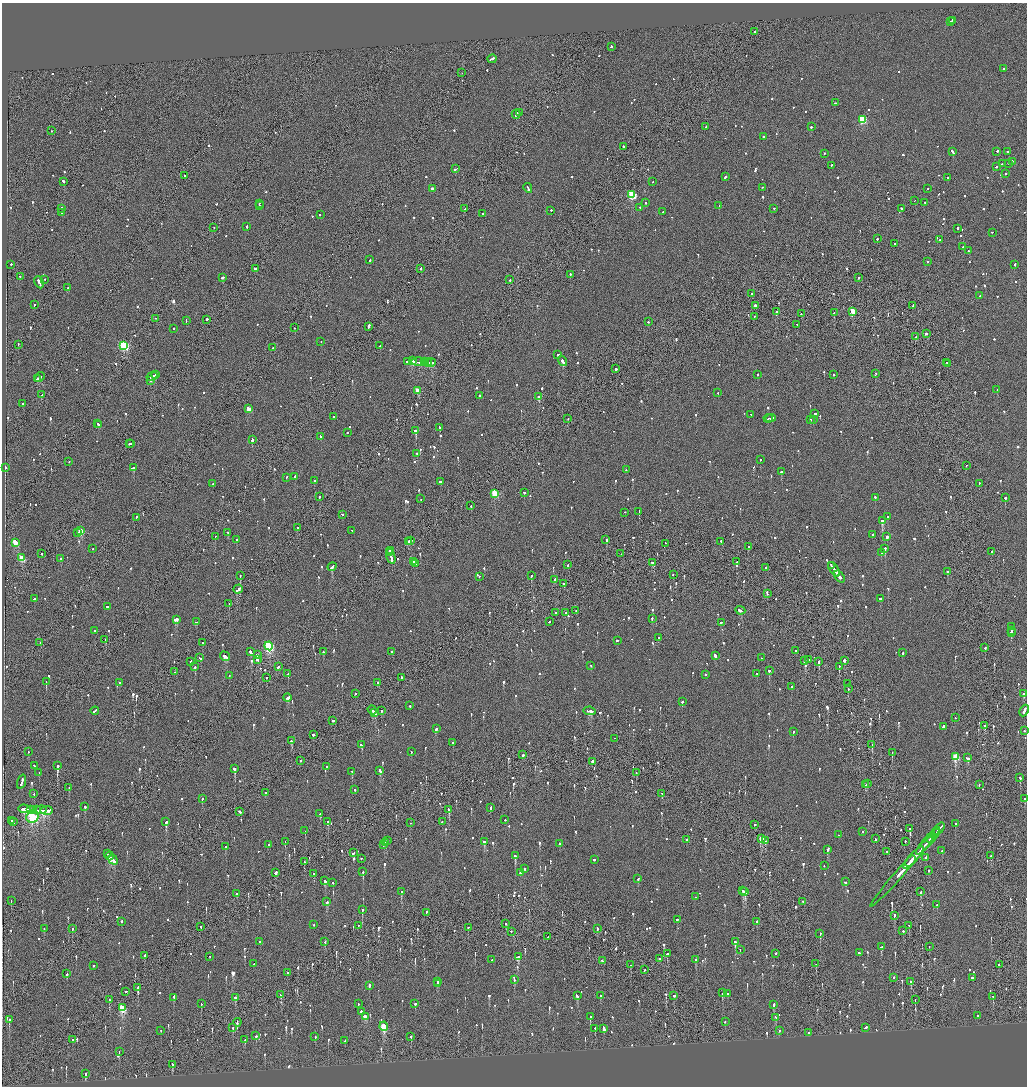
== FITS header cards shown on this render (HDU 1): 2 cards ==
NAXIS1  =                 2050
NAXIS2  =                 2168

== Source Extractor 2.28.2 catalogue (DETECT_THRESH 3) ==
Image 2050 x 2168 px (HDU 1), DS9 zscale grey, zoomed out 1/2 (1 PNG px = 2 x 2 image px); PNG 1029 x 1088 px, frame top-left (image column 2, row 2168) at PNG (2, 3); each listed source drawn as its Kron ellipse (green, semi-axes under 4 px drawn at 4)
Background -0.0775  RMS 0.068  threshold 0.203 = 3 sigma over >= 5 px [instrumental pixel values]
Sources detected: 1375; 48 cannot appear on this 1/2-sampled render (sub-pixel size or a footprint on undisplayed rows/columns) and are neither listed nor drawn; of the other 1327, the 500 brightest by FLUX_AUTO listed and drawn (827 fainter detections omitted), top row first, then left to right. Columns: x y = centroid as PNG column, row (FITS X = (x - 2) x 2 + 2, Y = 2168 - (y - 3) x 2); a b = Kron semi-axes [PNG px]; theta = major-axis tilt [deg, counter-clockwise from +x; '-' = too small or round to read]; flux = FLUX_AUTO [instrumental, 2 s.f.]
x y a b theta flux
952 21 2 2 - 110
950 22 2 2 - 120
755 32 4 1 - 480
611 47 3 2 - 170
492 59 4 2 - 320
1003 69 2 2 - 100
462 73 2 1 - 190
836 103 3 2 - 160
519 113 2 1 - 340
516 114 5 2 - 210
862 120 4 3 - 830
706 127 2 2 - 170
811 127 2 2 - 560
51 131 2 1 - 140
763 137 2 2 - 380
623 147 2 2 - 170
953 152 3 2 - 270
997 152 2 2 - 490
1007 152 2 2 - 95
824 154 2 2 - 210
1012 162 2 2 - 140
1002 164 2 1 - 120
1009 164 2 2 - 140
831 166 2 1 - 160
996 167 2 2 - 170
455 169 4 2 - 240
1006 174 2 2 - 160
184 176 2 1 - 110
725 177 3 2 - 300
947 178 2 2 - 120
63 182 2 2 - 540
652 182 2 1 - 100
528 188 5 2 - 340
762 188 2 2 - 90
432 189 3 3 - 120
927 189 2 2 - 100
632 195 4 3 - 920
914 201 2 1 - 100
646 203 2 2 - 180
925 203 2 2 - 93
259 204 2 1 - 240
260 206 2 2 - 100
719 206 3 2 - 370
640 208 2 2 - 94
61 209 2 2 - 2700
465 209 2 1 - 150
774 209 2 2 - 110
901 209 2 2 - 160
551 211 2 2 - 390
663 212 2 2 - 150
62 213 2 2 - 1400
482 214 2 2 - 160
320 215 2 2 - 130
247 227 2 2 - 170
214 228 2 2 - 94
957 229 2 2 - 140
992 233 2 1 - 110
877 239 2 2 - 130
940 240 2 2 - 150
895 244 2 1 - 90
963 247 3 2 - 95
968 251 2 2 - 89
370 260 2 2 - 170
928 262 2 2 - 90
11 265 2 2 - 320
1015 265 2 2 - 270
255 269 2 2 - 1800
421 269 2 1 - 250
570 275 2 2 - 160
20 277 2 2 - 130
223 278 2 2 - 330
859 278 2 2 - 120
44 280 2 2 - 95
510 280 2 2 - 130
39 283 6 2 -63 490
67 288 2 1 - 290
751 294 2 1 - 110
980 296 2 2 - 240
34 305 2 2 - 110
755 306 2 1 - 900
913 306 2 2 - 91
776 312 2 2 - 600
853 312 3 3 - 410
834 313 2 2 - 120
801 314 2 1 - 120
754 317 2 1 - 120
155 319 2 1 - 110
207 320 2 2 - 440
186 321 4 2 - 270
648 322 2 1 - 360
797 325 2 1 - 100
368 327 3 2 - 470
294 328 2 1 - 100
173 329 2 2 - 110
926 334 2 2 - 400
916 337 2 2 - 260
321 342 2 2 - 150
18 345 2 1 - 89
124 346 4 3 - 1200
380 346 2 2 - 300
273 348 2 1 - 110
558 355 2 2 - 570
412 361 3 2 - 820
408 362 4 2 - 270
418 362 7 2 0 700
424 362 3 2 - 230
563 362 5 2 - 1200
427 363 5 2 - 360
431 363 4 2 - 310
947 363 2 1 - 120
948 364 2 2 - 110
616 369 2 2 - 900
876 374 2 2 - 110
155 375 3 2 - 190
757 375 2 2 - 380
834 375 2 2 - 93
40 377 5 2 - 360
152 377 5 2 - 450
37 379 2 1 - 130
150 381 2 2 - 180
997 390 2 2 - 160
418 391 3 3 - 200
718 393 2 1 - 210
42 395 4 2 - 160
479 396 2 2 - 250
539 397 3 2 - 3300
22 404 2 2 - 500
248 409 3 3 - 190
815 414 2 2 - 330
751 415 2 2 - 140
334 417 2 2 - 200
771 418 5 1 - 410
568 419 2 1 - 210
768 419 4 2 - 270
810 420 2 2 - 290
813 420 2 2 - 110
97 424 2 2 - 150
99 425 2 2 - 160
440 428 2 2 - 280
416 431 2 2 - 3000
347 433 2 2 - 91
321 437 3 2 - 230
252 440 3 2 - 1300
129 444 2 1 - 96
131 444 2 1 - 110
417 454 2 2 - 180
760 460 2 1 - 260
69 462 2 1 - 120
966 466 2 2 - 140
6 468 2 2 - 97
133 468 3 2 - 280
626 470 2 1 - 120
781 472 2 2 - 940
295 477 3 2 - 160
286 478 2 2 - 99
314 481 2 2 - 94
440 482 2 2 - 1200
212 484 2 2 - 180
979 484 2 2 - 110
524 493 2 2 - 360
495 494 3 3 - 570
319 497 2 2 - 100
875 498 3 2 - 110
1005 498 2 2 - 190
421 499 2 1 - 97
471 506 2 2 - 190
639 512 3 2 - 120
625 513 2 1 - 120
342 515 2 2 - 150
887 517 2 2 - 91
136 518 3 1 - 200
882 521 3 2 - 1200
297 528 2 2 - 100
81 531 3 3 - 330
352 531 2 2 - 140
78 533 2 2 - 170
228 533 2 2 - 140
872 535 2 2 - 160
215 537 2 1 - 130
887 537 3 2 - 730
237 540 2 2 - 90
606 540 2 2 - 190
410 541 3 1 - 180
408 542 3 2 - 360
721 542 3 2 - 110
15 543 3 3 - 300
666 544 2 2 - 100
748 547 2 2 - 210
93 549 2 2 - 110
885 549 2 2 - 230
390 551 2 2 - 370
992 552 2 2 - 140
390 553 2 1 - 190
881 553 2 2 - 120
42 554 2 2 - 110
621 554 2 2 - 91
391 557 8 2 -73 760
22 558 3 3 - 380
61 559 2 2 - 140
414 562 3 1 - 180
737 562 3 2 - 140
652 563 3 2 - 260
416 564 3 2 - 150
568 565 2 2 - 200
831 566 4 2 - 420
332 567 4 2 - 350
765 568 2 2 - 100
834 570 8 2 -53 1100
947 572 2 2 - 140
673 575 2 2 - 130
240 576 2 1 - 420
531 576 2 2 - 190
479 577 2 2 - 92
839 577 7 2 -52 600
555 580 3 2 - 130
564 584 3 2 - 360
238 590 5 2 - 510
767 594 2 1 - 190
34 599 3 2 - 170
880 599 2 2 - 880
229 604 3 1 - 180
108 607 3 2 - 230
576 611 2 1 - 470
740 611 5 2 - 470
555 613 2 2 - 110
566 613 2 1 - 150
652 619 2 2 - 210
177 620 3 2 - 680
196 622 2 2 - 410
549 622 2 2 - 270
721 623 2 2 - 170
1011 627 2 1 - 360
94 631 2 2 - 170
1011 631 2 2 - 230
1011 632 3 2 - 260
658 638 2 2 - 130
105 640 3 2 - 230
617 641 2 2 - 120
40 643 2 2 - 110
202 643 2 1 - 190
269 646 4 4 - 1700
985 648 2 2 - 370
795 651 2 1 - 100
251 652 3 2 - 340
323 652 2 2 - 200
391 652 2 2 - 110
903 653 2 2 - 310
257 655 3 2 - 250
715 656 3 2 - 450
225 657 5 2 - 550
200 658 2 2 - 160
761 658 2 1 - 130
257 660 3 2 - 180
809 660 2 2 - 150
805 661 2 2 - 350
844 661 2 2 - 410
191 662 2 2 - 130
819 662 2 2 - 330
591 666 2 2 - 120
195 667 2 2 - 270
278 667 3 2 - 260
839 667 2 2 - 230
769 671 2 2 - 350
175 672 2 2 - 110
288 674 2 2 - 150
756 674 2 2 - 96
705 675 2 2 - 210
229 676 2 2 - 100
266 678 2 2 - 100
401 678 2 2 - 170
46 682 2 2 - 220
120 683 2 2 - 210
378 683 3 2 - 180
848 684 2 1 - 99
792 687 2 2 - 260
848 689 2 1 - 150
355 694 2 2 - 190
1024 694 2 2 - 390
287 698 4 2 - 280
682 702 2 2 - 150
409 706 2 2 - 210
372 710 5 2 - 640
95 711 4 2 - 460
381 711 2 2 - 95
589 711 6 2 -11 420
1024 711 6 2 66 330
375 713 3 1 - 260
955 718 2 2 - 90
333 721 2 2 - 240
985 726 3 2 - 430
943 727 2 2 - 430
436 729 4 2 - 250
1024 731 2 2 - 100
793 732 2 2 - 90
313 735 2 1 - 980
615 739 2 2 - 320
292 741 3 2 - 190
453 743 2 1 - 190
361 745 3 2 - 220
872 745 2 1 - 330
28 752 2 1 - 150
411 752 2 2 - 90
892 753 2 1 - 94
523 755 2 2 - 220
956 757 4 3 - 610
967 758 4 2 - 200
301 761 2 2 - 110
592 762 2 2 - 690
34 766 2 2 - 130
57 766 2 2 - 1500
326 767 2 2 - 340
235 769 2 2 - 1800
380 771 4 2 - 330
352 772 2 2 - 260
39 773 2 2 - 150
636 773 2 2 - 93
1020 778 3 2 - 170
22 782 7 2 71 540
867 784 2 1 - 190
866 785 2 2 - 240
979 785 2 2 - 130
69 788 2 1 - 160
355 790 2 2 - 190
266 793 2 2 - 200
34 794 2 2 - 110
662 794 2 2 - 130
202 799 2 2 - 300
1025 799 2 2 - 110
85 807 2 2 - 330
490 808 3 2 - 180
24 809 6 2 -5 620
30 810 4 2 - 420
34 810 2 2 - 280
37 810 4 1 - 290
41 810 5 2 - 300
449 810 3 2 - 700
46 811 6 2 2 350
240 812 3 2 - 360
320 814 2 2 - 240
32 818 6 5 - 1200
505 820 2 1 - 280
11 821 3 2 - 140
14 822 2 2 - 150
166 822 3 2 - 340
328 822 2 2 - 280
442 822 2 1 - 270
410 823 2 1 - 110
955 824 2 2 - 91
754 825 3 2 - 120
910 829 3 2 - 590
939 829 7 2 50 770
305 831 2 2 - 120
863 832 2 2 - 91
936 833 6 2 50 530
839 835 2 2 - 130
931 838 6 2 49 620
761 839 4 2 - 650
875 839 2 2 - 91
687 840 2 2 - 150
387 841 3 2 - 200
765 841 2 2 - 99
285 842 2 1 - 110
484 842 3 2 - 160
905 842 2 2 - 93
928 842 17 2 48 2000
385 843 4 2 - 330
560 844 2 2 - 520
269 845 2 2 - 92
383 845 2 2 - 200
225 847 2 2 - 150
828 850 3 2 - 160
942 851 2 2 - 170
887 852 2 2 - 99
353 853 3 2 - 180
107 854 2 2 - 120
110 856 4 2 - 510
515 856 3 2 - 300
990 856 2 2 - 90
913 858 14 2 49 1100
926 858 3 2 - 180
361 859 2 2 - 130
113 860 5 2 - 390
594 860 2 2 - 150
304 862 2 1 - 360
910 862 6 2 49 940
824 866 2 2 - 110
524 869 2 2 - 150
903 871 48 2 49 1400
928 871 2 1 - 120
363 872 2 2 - 430
276 873 3 2 - 210
520 873 2 2 - 370
314 874 2 2 - 120
638 879 2 2 - 160
325 881 3 2 - 210
845 882 2 2 - 140
333 883 2 2 - 93
743 891 2 2 - 220
401 892 2 2 - 200
745 892 3 2 - 350
921 892 3 2 - 150
236 894 2 2 - 93
695 897 2 2 - 94
11 901 2 2 - 96
327 902 3 2 - 130
803 902 2 2 - 93
937 905 2 2 - 94
362 910 2 2 - 240
426 913 2 2 - 120
894 916 3 2 - 470
677 920 2 2 - 180
757 921 2 2 - 220
121 922 2 2 - 490
506 924 3 2 - 99
313 925 2 2 - 100
358 926 2 1 - 93
909 926 2 1 - 110
201 927 2 2 - 220
468 928 2 2 - 210
44 929 2 2 - 99
72 929 2 2 - 90
597 929 2 2 - 260
903 931 2 1 - 500
511 932 2 2 - 140
820 934 2 2 - 91
548 937 2 1 - 120
260 942 2 2 - 120
325 942 2 2 - 160
735 942 3 2 - 440
881 947 2 2 - 160
929 947 2 1 - 92
740 950 2 2 - 110
859 953 2 2 - 670
667 954 3 2 - 220
776 954 2 2 - 270
145 956 2 2 - 310
210 957 2 2 - 98
518 957 3 2 - 160
659 959 2 2 - 120
492 960 2 2 - 210
695 960 2 2 - 160
602 961 3 2 - 170
254 964 2 2 - 120
816 964 2 1 - 160
630 965 2 1 - 350
999 965 2 2 - 190
93 966 2 2 - 95
644 970 3 1 - 200
287 973 2 1 - 89
67 974 2 2 - 410
894 978 2 2 - 170
972 978 2 2 - 960
514 980 2 2 - 100
437 982 2 2 - 460
911 982 3 2 - 130
438 984 2 2 - 510
369 986 3 2 - 160
138 988 4 2 - 420
126 992 3 1 - 150
722 993 3 2 - 110
728 994 2 2 - 150
281 995 2 2 - 270
577 996 4 2 - 230
600 996 2 2 - 110
674 996 2 2 - 440
993 997 2 2 - 100
174 998 4 2 - 310
235 998 2 2 - 320
109 1000 3 2 - 210
915 1000 2 1 - 120
201 1004 2 2 - 110
358 1004 2 2 - 240
415 1004 2 2 - 220
774 1005 2 2 - 270
123 1008 4 3 - 730
361 1012 3 2 - 100
978 1016 2 2 - 120
366 1017 4 2 - 260
590 1017 3 2 - 170
776 1018 4 2 - 120
9 1020 3 2 - 390
725 1022 2 2 - 200
237 1023 4 2 - 320
384 1027 4 3 - 540
233 1028 2 2 - 96
865 1028 3 2 - 300
595 1029 2 2 - 150
604 1029 4 2 - 460
161 1031 2 1 - 110
779 1031 2 2 - 92
809 1033 2 2 - 380
256 1036 2 2 - 100
315 1037 2 2 - 110
411 1037 2 2 - 360
72 1040 2 2 - 110
245 1040 2 2 - 170
345 1041 2 2 - 200
119 1052 2 1 - 190
172 1065 3 2 - 170
85 1074 3 2 - 210
At the frame edge (FLAGS 8, measured only in part): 2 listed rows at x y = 1024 711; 1025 799
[827 fainter detections neither listed nor drawn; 48 sub-pixel or undisplayed-footprint detections neither listed nor drawn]